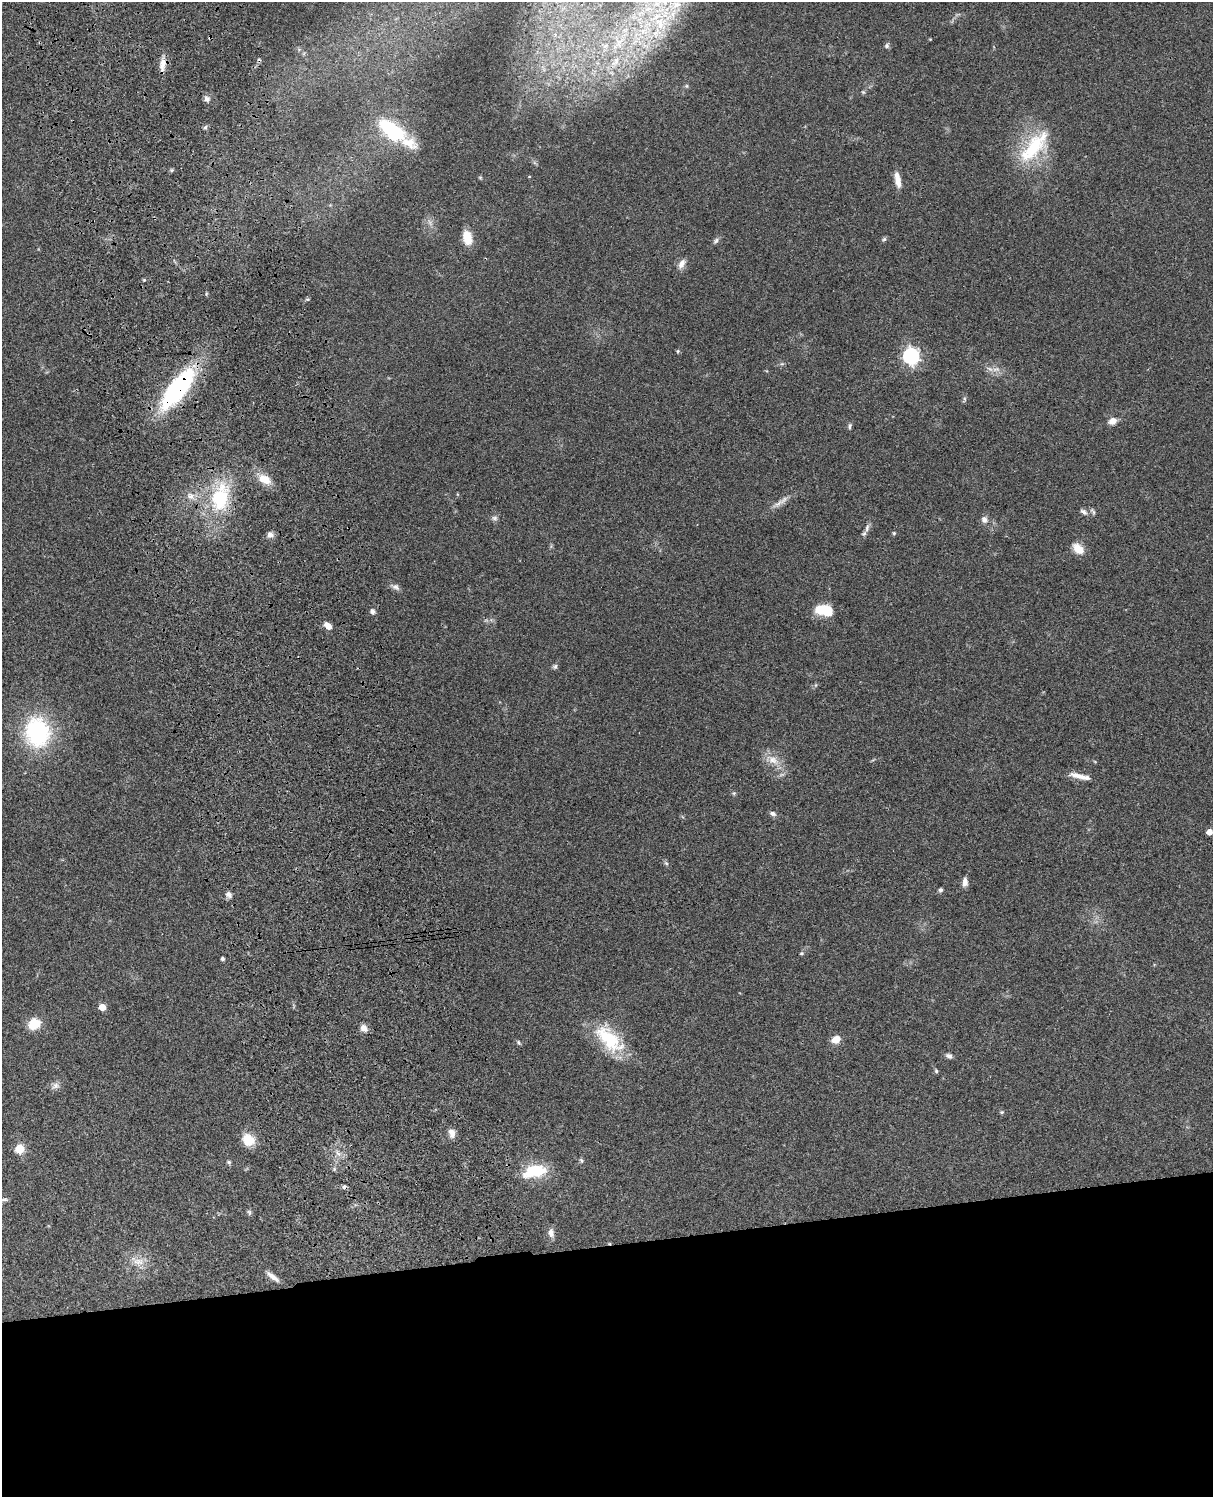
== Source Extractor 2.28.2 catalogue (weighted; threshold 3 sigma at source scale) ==
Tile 11 of 4 x 3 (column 3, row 3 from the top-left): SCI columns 2546-3756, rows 278-1772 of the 5087 x 4928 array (HDU 1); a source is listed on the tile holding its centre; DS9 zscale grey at full resolution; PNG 1215 x 1499 px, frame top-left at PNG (2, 2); no overlay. Shown black and unused: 17% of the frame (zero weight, under 3 of 4 exposures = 6% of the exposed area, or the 3 px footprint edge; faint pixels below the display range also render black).
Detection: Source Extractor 2.28.2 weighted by HDU 2 'WHT'; one run over the whole footprint, this tile lists its part. Background 0.0804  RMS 0.0059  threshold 0.0263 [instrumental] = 3 sigma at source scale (4.5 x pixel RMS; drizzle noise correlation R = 1.50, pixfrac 1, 0.05/0.05 arcsec/px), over >= 5 px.
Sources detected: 82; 1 inside a brighter object's white glare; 3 cosmic-ray / hot-pixel residue — not listed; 1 inside a brighter listed object's ellipse — not listed separately; the other 77 listed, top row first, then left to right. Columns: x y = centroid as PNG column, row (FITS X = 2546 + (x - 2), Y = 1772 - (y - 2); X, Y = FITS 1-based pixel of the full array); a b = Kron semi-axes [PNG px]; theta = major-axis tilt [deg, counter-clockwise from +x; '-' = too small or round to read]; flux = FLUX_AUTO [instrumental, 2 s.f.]
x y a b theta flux
677 4 7 4 1 1.6
660 24 13 8 -82 6.2
887 46 7 6 - 1.2
163 64 20 8 81 5.2
687 86 6 4 -90 0.86
863 92 5 5 - 0.74
207 99 8 7 - 2.2
205 127 6 5 - 1
392 130 34 16 -35 42
1034 147 52 19 50 34
171 170 5 5 - 0.78
480 177 6 3 -19 0.63
897 179 18 6 -80 6.1
467 238 16 10 -77 9.3
884 239 6 5 - 0.95
716 241 9 5 53 1.4
682 264 13 7 64 3.4
144 280 4 4 - 0.56
678 351 5 5 - 0.7
911 356 7 7 - 190
782 364 6 4 -17 0.81
996 369 12 5 11 2.7
177 389 52 17 52 79
1113 421 9 7 20 4.5
850 426 9 4 85 1.1
264 479 17 11 -29 8.3
191 496 11 8 -50 3.4
220 498 23 14 76 42
784 500 16 6 44 3.5
1093 511 10 4 -55 1.2
1084 512 10 6 -36 1.9
495 518 8 6 0 1.6
984 520 9 7 -77 2.6
867 528 11 6 75 2.3
894 533 5 4 - 0.71
270 535 8 7 - 2.7
1078 549 15 9 -42 7.1
396 587 11 7 -28 2.2
823 609 14 10 6 17
372 611 7 6 - 1.5
328 626 9 6 -41 4
555 666 7 6 - 1.2
37 732 38 32 -84 56
773 760 17 11 -30 7
1080 776 29 6 -13 5.8
734 793 6 4 44 0.75
773 814 9 5 -27 1.6
1209 832 5 4 - 5.3
666 863 7 4 -45 1
965 882 11 6 88 3.1
941 890 4 4 - 1.4
229 894 8 7 - 2.2
801 953 6 4 20 0.8
222 959 3 3 - 1.4
102 1007 5 5 - 7.6
34 1024 13 11 34 10
364 1028 9 7 -42 3.6
609 1039 41 20 -45 31
836 1040 9 7 23 5.9
519 1042 7 4 -54 0.87
949 1056 8 6 -19 1.8
936 1071 6 4 -69 0.82
55 1086 11 9 39 2.7
1002 1112 5 5 - 0.76
452 1133 11 7 -76 3.6
248 1139 14 11 -41 11
20 1149 5 5 - 26
338 1153 8 4 -38 2
581 1160 7 5 -73 0.98
229 1162 6 5 - 1
334 1169 5 5 - 0.83
535 1171 25 13 14 24
4 1200 15 4 5 1.5
249 1212 7 5 -77 1.1
551 1233 12 7 -83 3.1
138 1262 17 8 -7 5.7
273 1277 18 6 -37 3.8
Overlapping masked pixels (flux is a lower limit): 2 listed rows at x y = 163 64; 177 389
Isophote crosses this tile's border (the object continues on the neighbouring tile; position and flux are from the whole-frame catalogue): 1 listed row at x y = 4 1200